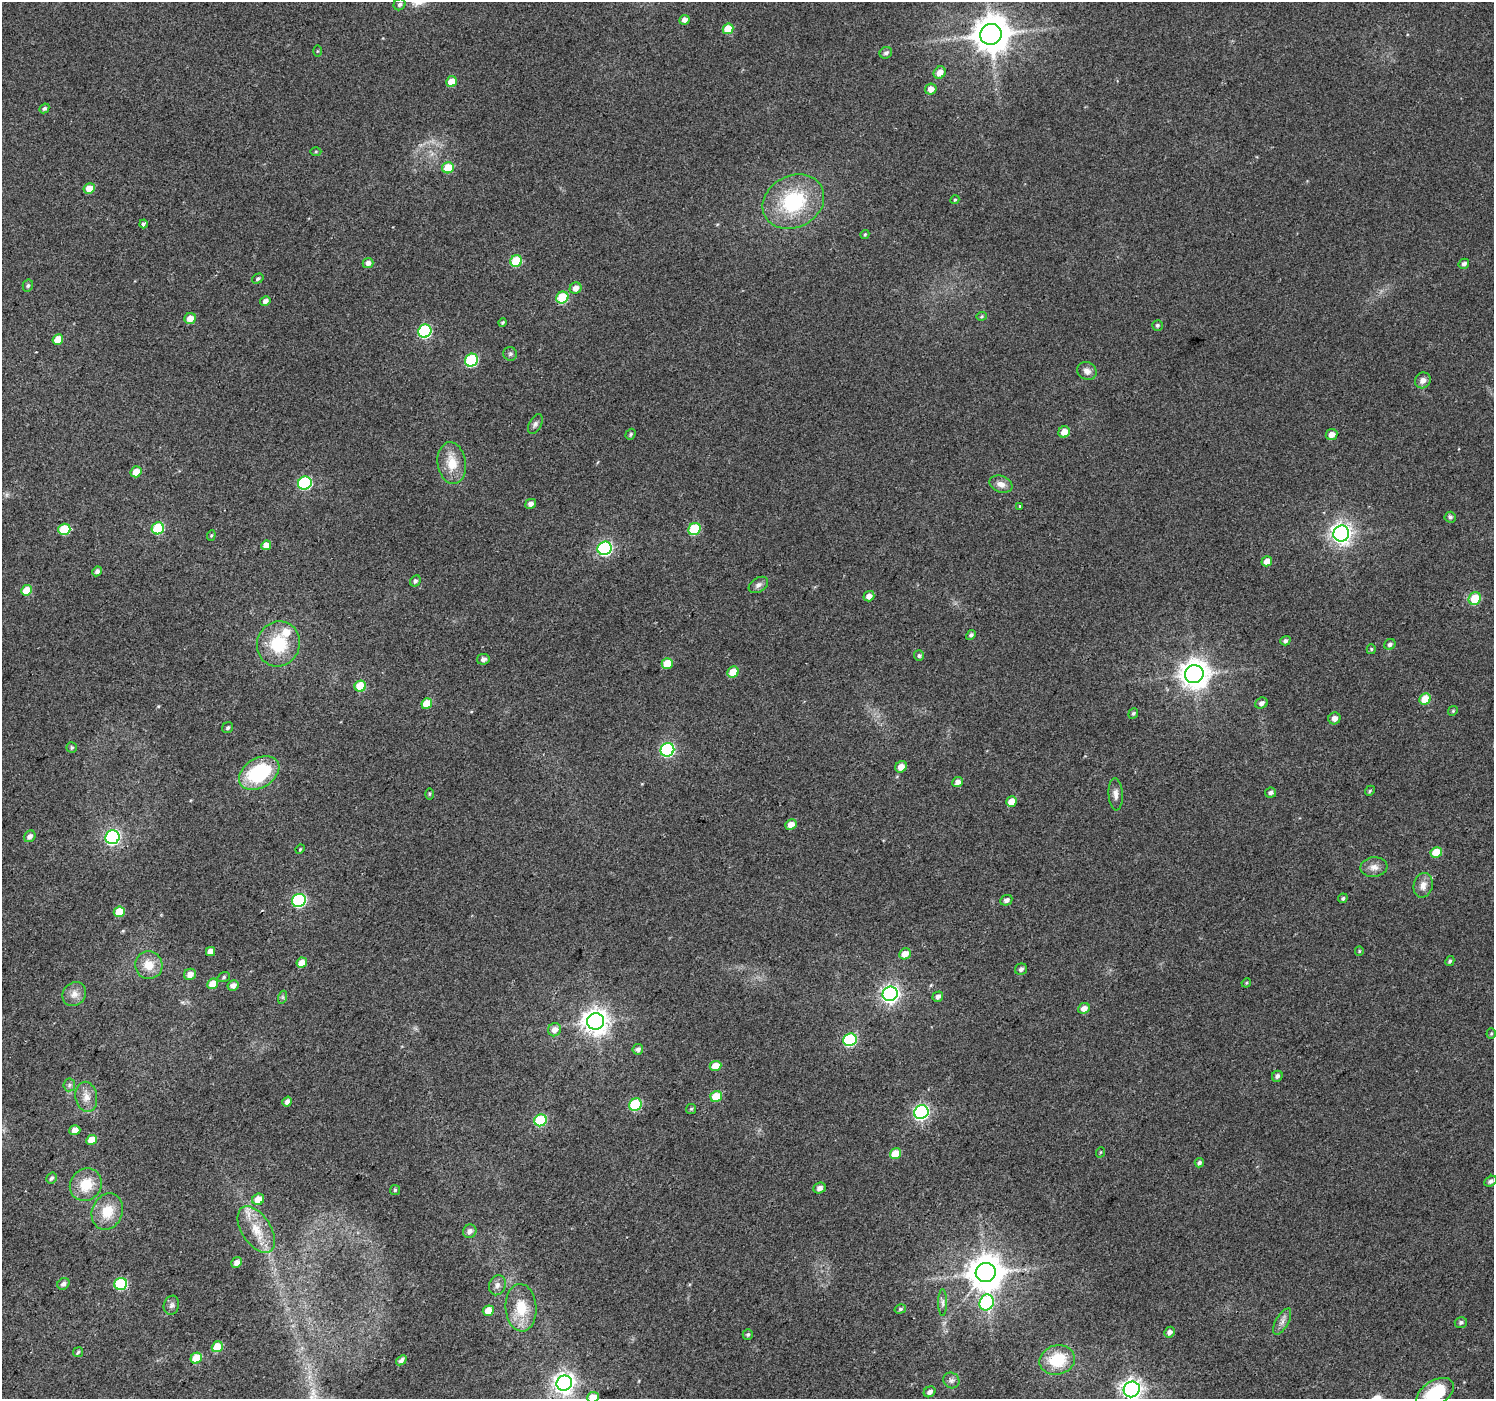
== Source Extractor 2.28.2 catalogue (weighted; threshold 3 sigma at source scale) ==
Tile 7 of 4 x 4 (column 3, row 2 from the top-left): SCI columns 2988-4479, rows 3040-4436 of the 5970 x 6010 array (HDU 1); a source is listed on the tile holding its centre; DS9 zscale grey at full resolution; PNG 1496 x 1401 px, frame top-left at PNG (2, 2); each listed source drawn as its Kron ellipse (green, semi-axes under 4 px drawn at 4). Shown black and unused: <1% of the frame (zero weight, under 2 of 3 exposures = <1% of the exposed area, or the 3 px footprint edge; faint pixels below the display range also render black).
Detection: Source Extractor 2.28.2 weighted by HDU 2 'WHT'; one run over the whole footprint, this tile lists its part. Background 0.0472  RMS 0.0081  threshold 0.0366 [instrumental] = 3 sigma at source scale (4.5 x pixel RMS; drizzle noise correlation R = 1.50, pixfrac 1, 0.0396/0.0396 arcsec/px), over >= 5 px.
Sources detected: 174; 1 cosmic-ray / hot-pixel residue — neither listed nor drawn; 2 inside a brighter listed object's ellipse — not listed separately; the other 171 listed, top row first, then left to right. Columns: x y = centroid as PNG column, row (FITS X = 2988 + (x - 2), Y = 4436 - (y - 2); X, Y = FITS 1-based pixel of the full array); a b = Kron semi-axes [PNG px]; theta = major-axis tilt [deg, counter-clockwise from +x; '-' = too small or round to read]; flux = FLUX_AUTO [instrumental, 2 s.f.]
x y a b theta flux
400 4 6 5 - 2.2
684 20 5 5 - 3.9
728 29 5 5 - 17
991 34 11 10 - 2000
317 51 5 4 - 0.83
886 53 6 5 - 2.5
940 73 6 5 - 7.4
451 82 5 5 - 10
931 89 6 5 - 5.8
44 108 5 4 - 1.7
316 151 5 3 - 0.92
448 168 6 5 - 20
89 189 6 5 - 11
955 200 5 4 - 0.98
793 202 32 26 28 65
144 224 4 3 - 9.7
865 234 4 3 - 0.96
516 261 6 5 - 37
368 263 5 5 - 4.2
1464 264 5 5 - 2.6
258 279 6 4 34 1.7
28 286 6 5 - 1.7
576 288 6 5 - 5.2
562 298 6 5 - 41
265 301 5 4 - 3.3
981 316 5 4 - 1.1
190 318 6 5 - 9.3
503 323 4 4 - 1.2
1157 325 5 5 - 1.5
425 331 7 6 - 95
58 339 5 5 - 11
510 354 7 7 - 1.9
471 360 7 6 - 71
1087 371 10 8 -28 5
1423 380 8 7 - 4.4
535 424 11 6 61 2.6
1064 432 6 5 - 7.6
631 434 6 4 54 1.4
1331 434 6 5 - 5.2
452 463 21 14 -81 17
136 472 6 5 - 9.9
305 483 7 6 - 97
1001 484 12 8 -21 5.4
531 504 5 4 - 3.8
1019 506 4 3 - 1.3
1450 517 5 5 - 2
158 528 6 5 - 49
64 529 6 5 - 29
694 529 6 5 - 43
1341 534 8 8 - 490
211 535 5 4 - 1
266 545 5 4 - 7.2
605 548 7 6 - 150
1267 561 5 5 - 7
97 571 5 4 - 3
415 581 6 5 - 1.8
758 585 11 7 32 3.5
27 590 5 5 - 16
869 596 5 5 - 4.5
1475 599 6 6 - 24
971 635 5 4 - 2
1285 641 5 4 - 2
278 644 23 21 63 37
1390 644 6 5 - 2.6
1371 649 5 4 - 1.2
919 656 5 5 - 1.6
483 659 6 5 - 3.6
667 663 6 5 - 16
733 672 6 5 - 14
1194 674 9 9 - 1100
360 686 6 5 - 27
1425 699 6 5 - 17
427 703 5 5 - 15
1261 703 6 5 - 3.3
1453 711 5 4 - 1
1133 713 5 4 - 1.4
1334 718 6 6 - 4.8
228 728 6 5 - 1.7
72 747 5 5 - 1.2
667 750 7 6 - 120
901 767 6 5 - 6.8
259 773 22 14 31 66
958 782 5 5 - 4.5
1370 791 5 4 - 1.2
1271 793 6 5 - 2.9
429 794 6 4 89 1.1
1116 794 16 7 -87 4.6
1012 801 5 5 - 8.5
791 824 6 5 - 6.5
30 836 6 5 - 3.7
112 837 7 6 - 160
300 849 5 4 - 0.82
1436 852 6 5 - 19
1374 867 13 10 5 5.9
1423 885 12 9 77 6.3
1343 898 5 4 - 1.5
299 900 7 6 - 97
1006 900 6 5 - 3.4
119 912 6 5 - 16
211 951 5 4 - 5.6
1359 951 5 4 - 0.89
905 954 6 5 - 9.2
1450 961 5 4 - 1.5
302 963 5 5 - 8.7
149 965 14 13 - 13
1021 969 6 5 - 2.6
190 974 6 5 - 5.6
224 977 6 5 - 1.4
1246 983 5 4 - 0.91
213 984 5 5 - 14
233 985 6 5 - 4.3
74 994 13 11 48 6.6
890 994 7 7 - 340
283 997 6 4 72 1.4
938 997 5 5 - 3.2
1084 1008 6 5 - 5.7
595 1021 8 8 - 830
554 1030 7 6 - 5.7
1491 1034 5 4 - 0.98
850 1040 7 6 - 99
638 1049 5 5 - 2.8
715 1066 6 5 - 11
1277 1076 6 5 - 2.4
69 1085 6 5 - 2
716 1096 6 5 - 19
86 1097 15 10 -80 7.7
287 1102 5 4 - 2.9
635 1105 7 6 - 52
691 1109 5 5 - 1.1
921 1112 7 6 - 190
540 1120 6 6 - 60
75 1130 5 5 - 5.2
92 1140 5 5 - 11
1101 1152 5 3 - 0.71
895 1154 6 5 - 16
1199 1163 5 4 - 1.8
51 1178 6 5 - 1.8
1490 1181 7 5 30 2.6
86 1185 17 15 50 19
819 1188 6 5 - 4
395 1190 5 5 - 1.3
258 1199 6 5 - 11
107 1212 19 15 68 19
256 1230 26 14 -57 20
470 1231 7 6 - 3.2
237 1262 6 5 - 4.2
986 1272 10 9 - 1900
63 1284 6 5 - 3.2
121 1284 6 6 - 77
497 1285 10 8 73 3.6
943 1302 13 4 -90 2.7
987 1302 8 7 - 93
171 1305 9 7 71 3.1
521 1308 24 15 -87 22
900 1309 6 4 16 1.4
488 1311 5 5 - 9.3
1282 1322 14 6 61 4.3
1461 1322 6 5 - 1.9
1169 1332 6 5 - 3.5
748 1334 5 5 - 1.6
217 1347 6 5 - 21
78 1352 5 4 - 1.4
196 1358 6 5 - 21
401 1360 6 4 40 2.5
1057 1360 18 14 14 30
951 1380 8 7 - 3
564 1383 8 7 - 510
1132 1389 8 7 - 460
930 1392 6 5 - 3
1435 1393 21 12 32 42
593 1397 6 5 - 11
Isophote crosses this tile's border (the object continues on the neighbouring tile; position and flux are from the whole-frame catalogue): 3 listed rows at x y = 1132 1389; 1435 1393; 593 1397